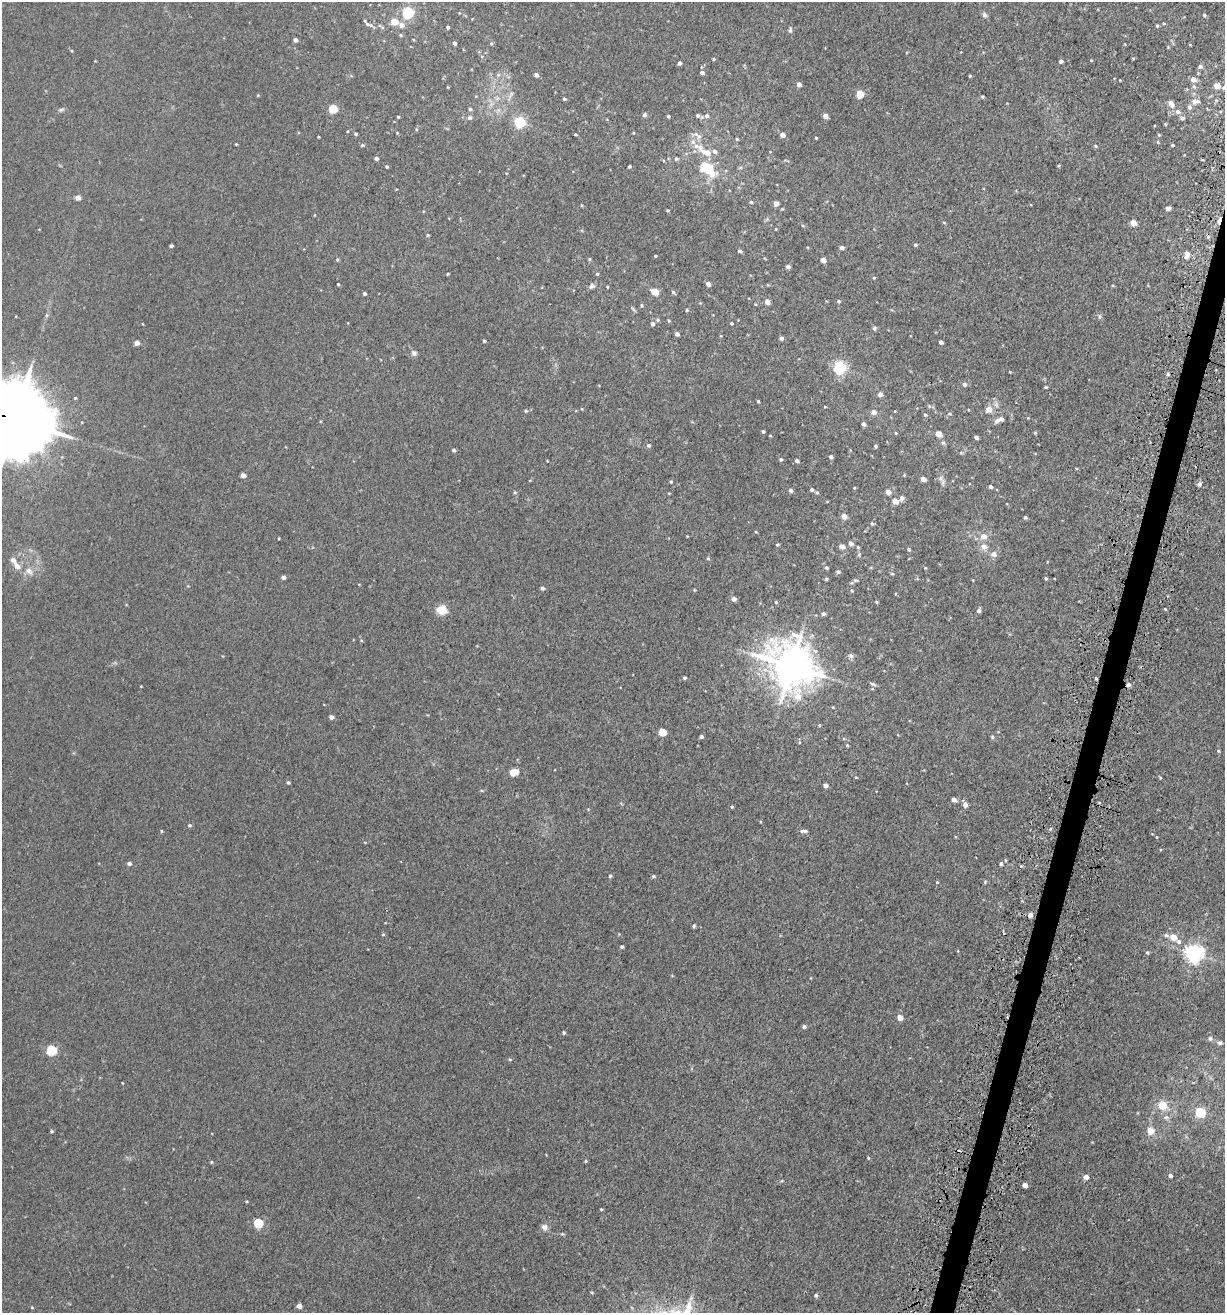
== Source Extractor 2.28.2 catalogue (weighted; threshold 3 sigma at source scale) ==
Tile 10 of 4 x 4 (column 2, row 3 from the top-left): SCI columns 1400-2622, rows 1371-2681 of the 5414 x 5354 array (HDU 1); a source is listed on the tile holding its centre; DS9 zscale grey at full resolution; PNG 1227 x 1315 px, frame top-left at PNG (2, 2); no overlay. Shown black and unused: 2% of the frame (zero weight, under 3 of 5 exposures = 5% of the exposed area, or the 3 px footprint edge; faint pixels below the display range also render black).
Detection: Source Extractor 2.28.2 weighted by HDU 2 'WHT'; one run over the whole footprint, this tile lists its part. Background 0.0209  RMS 0.003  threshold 0.0135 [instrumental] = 3 sigma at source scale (4.5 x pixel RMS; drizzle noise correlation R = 1.50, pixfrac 1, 0.05/0.05 arcsec/px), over >= 5 px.
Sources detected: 272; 2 cosmic-ray / hot-pixel residue — not listed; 6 inside a brighter listed object's ellipse — not listed separately; the other 264 listed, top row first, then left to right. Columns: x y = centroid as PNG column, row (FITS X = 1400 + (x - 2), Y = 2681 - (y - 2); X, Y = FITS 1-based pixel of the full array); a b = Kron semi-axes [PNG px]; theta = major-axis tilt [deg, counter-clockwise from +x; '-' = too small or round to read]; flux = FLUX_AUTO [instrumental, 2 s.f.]
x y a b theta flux
408 13 5 5 - 34
984 15 7 6 - 0.85
1204 15 5 4 - 0.37
394 21 5 4 - 5.7
1163 23 4 3 - 0.24
367 24 8 5 -37 0.92
401 25 7 6 - 1.6
1157 26 4 3 - 0.36
382 27 6 4 -18 0.42
448 27 3 3 - 0.59
790 30 8 4 86 0.65
400 35 4 4 - 0.37
295 40 4 4 - 1.1
454 43 4 3 - 0.89
491 43 5 3 - 0.33
72 51 5 3 - 0.28
482 56 4 3 - 0.29
714 59 4 3 - 0.35
1091 60 3 3 - 0.2
1061 61 4 4 - 0.84
679 63 4 3 - 0.77
1200 66 6 5 - 0.72
702 73 4 4 - 0.82
498 75 6 4 18 0.52
536 75 5 4 - 1.1
970 76 3 3 - 0.28
1193 79 5 5 - 1.9
1120 80 3 2 - 0.21
799 84 4 4 - 1.6
1217 86 5 4 - 3.7
1194 87 7 5 -62 0.65
1224 87 5 5 - 0.95
860 94 5 5 - 7.7
982 97 4 4 - 0.38
564 99 4 3 - 0.47
1195 101 10 6 3 1.7
1171 104 10 6 -59 1.7
1189 107 6 5 - 0.91
333 109 5 5 - 12
470 109 5 4 - 0.59
61 110 9 5 21 0.62
1178 111 7 6 - 1.2
644 115 5 5 - 0.75
697 115 5 4 - 0.57
668 116 3 3 - 0.49
707 116 6 5 - 0.76
825 116 4 4 - 2
398 117 3 3 - 0.29
469 118 6 6 - 0.73
1182 118 5 5 - 0.7
520 122 5 5 - 33
633 133 4 3 - 0.26
356 134 4 3 - 0.44
575 134 4 2 - 0.32
783 135 4 4 - 1.8
1159 135 4 4 - 0.32
699 136 9 8 - 1.5
318 137 3 2 - 0.22
816 138 3 2 - 0.31
737 139 4 3 - 0.29
1158 142 4 4 - 0.32
236 144 3 2 - 0.25
362 145 5 4 - 0.42
1172 145 3 3 - 0.47
1095 146 5 3 - 0.42
700 147 19 9 -22 3.5
376 158 4 3 - 0.91
676 159 5 5 - 0.46
1059 165 5 3 - 0.28
629 166 3 3 - 0.47
387 167 4 4 - 0.37
708 169 14 8 -40 13
78 198 4 4 - 2.2
751 202 5 4 - 0.5
776 204 4 4 - 1.7
581 205 5 3 - 0.23
1168 208 5 4 - 1.2
668 210 4 3 - 0.26
1133 223 4 4 - 3.7
803 226 4 3 - 0.28
428 235 4 4 - 0.3
915 245 4 4 - 0.47
171 246 4 3 - 0.72
842 247 4 4 - 1
740 251 4 3 - 0.68
1187 254 7 5 79 2.1
655 256 3 3 - 0.29
589 259 4 3 - 0.33
337 260 4 4 - 0.35
823 260 4 4 - 2.3
788 267 4 4 - 1.2
448 274 3 2 - 0.3
597 274 4 4 - 0.39
874 278 4 4 - 0.34
338 284 3 3 - 0.35
708 284 4 4 - 1.9
591 286 8 6 38 0.79
655 292 5 4 - 5.6
673 292 6 4 -46 0.49
364 294 4 3 - 0.62
839 301 4 4 - 0.48
767 302 4 4 - 2.4
755 304 4 3 - 0.25
633 309 7 4 -46 0.46
687 310 4 3 - 0.38
1099 316 8 4 82 0.48
658 320 5 4 - 0.4
669 321 4 3 - 0.32
731 323 4 3 - 0.45
653 324 4 4 - 0.97
874 328 6 5 - 0.57
677 334 4 4 - 0.95
781 338 4 4 - 1
484 341 4 3 - 0.42
941 342 4 4 - 1.1
137 343 4 4 - 1.9
414 353 8 7 - 0.88
839 368 5 5 - 58
1010 372 4 3 - 0.21
1168 374 5 4 - 0.44
964 384 5 4 - 0.95
1046 387 4 3 - 0.34
880 394 4 4 - 1.6
758 401 3 3 - 0.36
825 407 4 2 - 0.21
582 409 4 3 - 0.23
989 409 9 8 - 2.2
526 411 4 4 - 0.47
895 411 3 2 - 0.17
873 412 5 4 - 2.1
949 413 6 5 - 0.42
925 415 5 4 - 0.46
15 420 26 19 -21 4700
997 421 7 5 37 1.1
864 424 4 3 - 0.91
763 431 3 3 - 0.55
896 433 3 3 - 0.27
1035 433 4 3 - 0.4
939 434 5 4 - 3.6
976 437 4 3 - 0.91
943 443 6 6 - 0.68
649 445 5 5 - 0.66
875 446 3 3 - 0.51
454 450 4 4 - 0.61
831 457 4 4 - 0.88
781 459 4 4 - 0.62
797 461 4 4 - 0.8
243 475 4 4 - 2
904 475 4 4 - 0.24
941 478 7 4 90 0.76
923 479 4 4 - 2.1
671 482 4 3 - 0.31
1199 484 5 5 - 0.96
990 486 4 3 - 0.68
854 488 4 3 - 0.27
791 490 5 5 - 0.69
812 490 4 4 - 0.62
515 492 5 4 - 0.37
817 492 5 4 - 0.46
888 492 4 4 - 2.2
669 493 5 3 - 0.24
902 498 5 4 - 1.2
895 501 5 4 - 3
844 516 5 5 - 1.9
1025 517 4 3 - 0.5
872 523 5 5 - 0.46
756 532 4 3 - 0.21
984 536 6 6 - 2.5
851 543 5 4 - 1.2
777 545 4 3 - 0.36
842 546 4 4 - 2.4
858 547 5 4 - 0.35
984 547 6 6 - 2.2
908 549 4 4 - 0.41
859 554 6 4 57 0.42
994 554 7 6 - 1.6
708 558 4 4 - 0.37
17 566 13 8 -47 2.1
826 567 5 4 - 0.53
925 568 3 3 - 0.22
29 571 12 8 -32 2.1
838 572 5 4 - 0.6
892 574 5 3 - 0.31
283 577 4 4 - 0.96
1046 578 3 3 - 0.45
826 579 4 4 - 0.36
856 580 8 3 0 0.43
542 588 4 4 - 0.7
694 590 4 3 - 0.27
852 591 5 3 - 0.26
895 594 4 2 - 0.18
734 599 4 4 - 1.6
776 602 4 3 - 0.29
876 602 4 3 - 0.34
1165 609 3 3 - 0.41
442 610 13 11 -5 3.4
979 610 5 4 - 0.99
823 614 4 4 - 0.72
361 641 5 3 - 0.26
851 656 7 6 - 0.81
791 666 14 13 - 910
684 678 4 4 - 0.54
1096 678 3 3 - 1.4
873 684 8 4 -24 0.56
1128 684 4 4 - 1.4
833 707 5 3 - 0.25
331 717 4 4 - 1.4
819 725 4 3 - 0.31
662 732 5 4 - 8.9
701 737 4 3 - 0.75
992 737 5 4 - 0.46
799 742 5 3 - 0.31
847 745 4 4 - 0.35
1218 751 4 3 - 0.36
513 772 7 4 14 7.2
856 777 4 3 - 0.22
1160 778 4 4 - 0.31
288 782 4 4 - 0.44
825 785 4 4 - 1.2
954 800 5 4 - 1.5
965 805 5 4 - 1.9
732 807 4 3 - 0.38
190 825 5 4 - 0.47
161 831 4 3 - 0.31
805 831 6 4 12 0.55
1005 860 4 3 - 0.3
129 863 5 4 - 0.91
1001 863 4 4 - 0.59
610 876 4 4 - 0.53
653 876 4 4 - 0.48
937 882 4 3 - 0.27
985 882 5 3 - 0.29
1030 915 4 4 - 1.6
694 926 4 4 - 0.45
383 934 4 4 - 0.38
1166 935 6 5 - 0.75
1173 937 5 5 - 3.6
1179 941 6 5 - 0.9
622 947 4 3 - 0.46
1147 953 4 4 - 0.42
1194 953 6 6 - 140
900 1017 4 4 - 2.9
804 1027 4 4 - 0.91
564 1032 4 4 - 0.42
1210 1038 6 6 - 0.73
1220 1043 7 6 - 0.69
51 1050 5 5 - 26
510 1059 5 4 - 0.34
1163 1105 6 6 - 7
1200 1113 13 12 - 5.7
52 1131 4 3 - 0.34
1151 1131 11 9 -73 2.6
586 1161 4 4 - 0.34
211 1162 4 4 - 0.31
1170 1176 4 4 - 0.91
1086 1177 5 4 - 2.2
1025 1185 4 4 - 2.2
601 1209 4 3 - 0.28
258 1223 5 5 - 17
545 1227 9 7 -44 1.2
592 1292 4 3 - 0.3
816 1295 5 4 - 0.57
299 1306 4 4 - 1.7
32 1307 4 4 - 0.27
Overlapping masked pixels (flux is a lower limit): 3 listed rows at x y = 15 420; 1096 678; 1128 684
Isophote crosses this tile's border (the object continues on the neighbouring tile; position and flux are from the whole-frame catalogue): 3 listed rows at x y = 408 13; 1224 87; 15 420